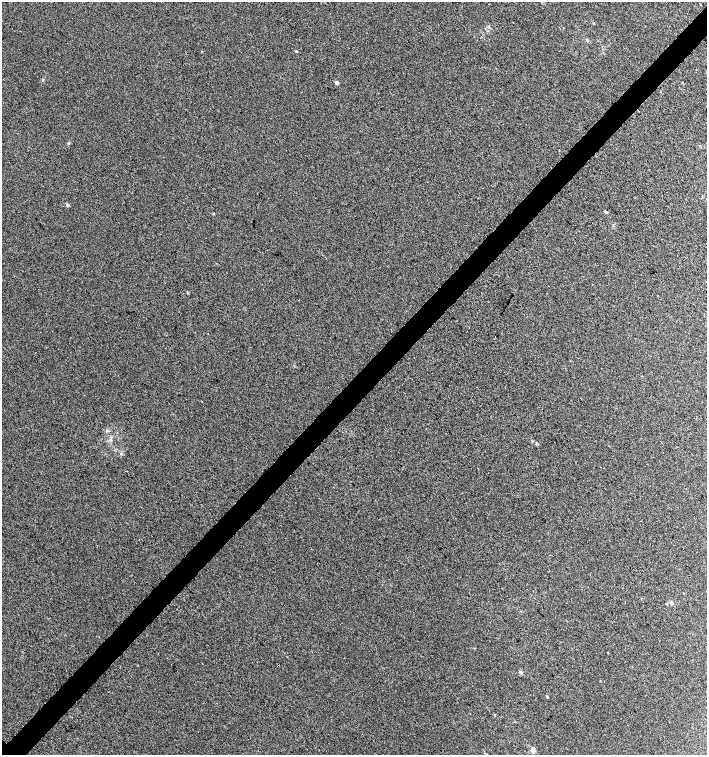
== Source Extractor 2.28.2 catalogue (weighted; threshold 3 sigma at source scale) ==
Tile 10 of 4 x 4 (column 2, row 3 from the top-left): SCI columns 1568-2976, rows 1514-3018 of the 6016 x 6029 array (HDU 1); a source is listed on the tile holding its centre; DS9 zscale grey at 2 x 2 block average (1 PNG px = mean of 2 x 2 image px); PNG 709 x 757 px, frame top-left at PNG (2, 2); no overlay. Shown black and unused: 4% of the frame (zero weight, under 3 of 4 exposures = <1% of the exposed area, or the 3 px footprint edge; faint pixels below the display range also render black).
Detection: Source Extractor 2.28.2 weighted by HDU 2 'WHT'; one run over the whole footprint, this tile lists its part. Background 0.00421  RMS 0.0043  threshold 0.0193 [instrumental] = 3 sigma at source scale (4.5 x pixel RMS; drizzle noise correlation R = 1.50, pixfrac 1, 0.0396/0.0396 arcsec/px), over >= 5 px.
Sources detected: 13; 1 cosmic-ray / hot-pixel residue — not listed; the other 12 listed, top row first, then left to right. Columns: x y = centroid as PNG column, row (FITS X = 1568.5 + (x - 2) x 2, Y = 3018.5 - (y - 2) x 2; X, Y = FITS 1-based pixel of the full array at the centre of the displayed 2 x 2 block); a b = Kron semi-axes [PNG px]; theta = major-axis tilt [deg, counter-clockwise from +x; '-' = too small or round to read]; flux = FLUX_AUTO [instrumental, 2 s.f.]
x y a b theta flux
701 5 2 2 - 0.44
587 40 3 3 - 0.97
296 51 3 3 - 0.82
337 83 4 3 - 2.3
68 205 5 3 - 1.5
605 212 4 3 - 1.4
537 444 4 3 - 1.2
671 603 4 3 - 1.4
177 609 2 2 - 0.35
521 672 4 4 - 1.7
547 697 3 2 - 0.91
533 750 2 2 - 15
Diffuse or blended objects may show on this block-average render without a row.